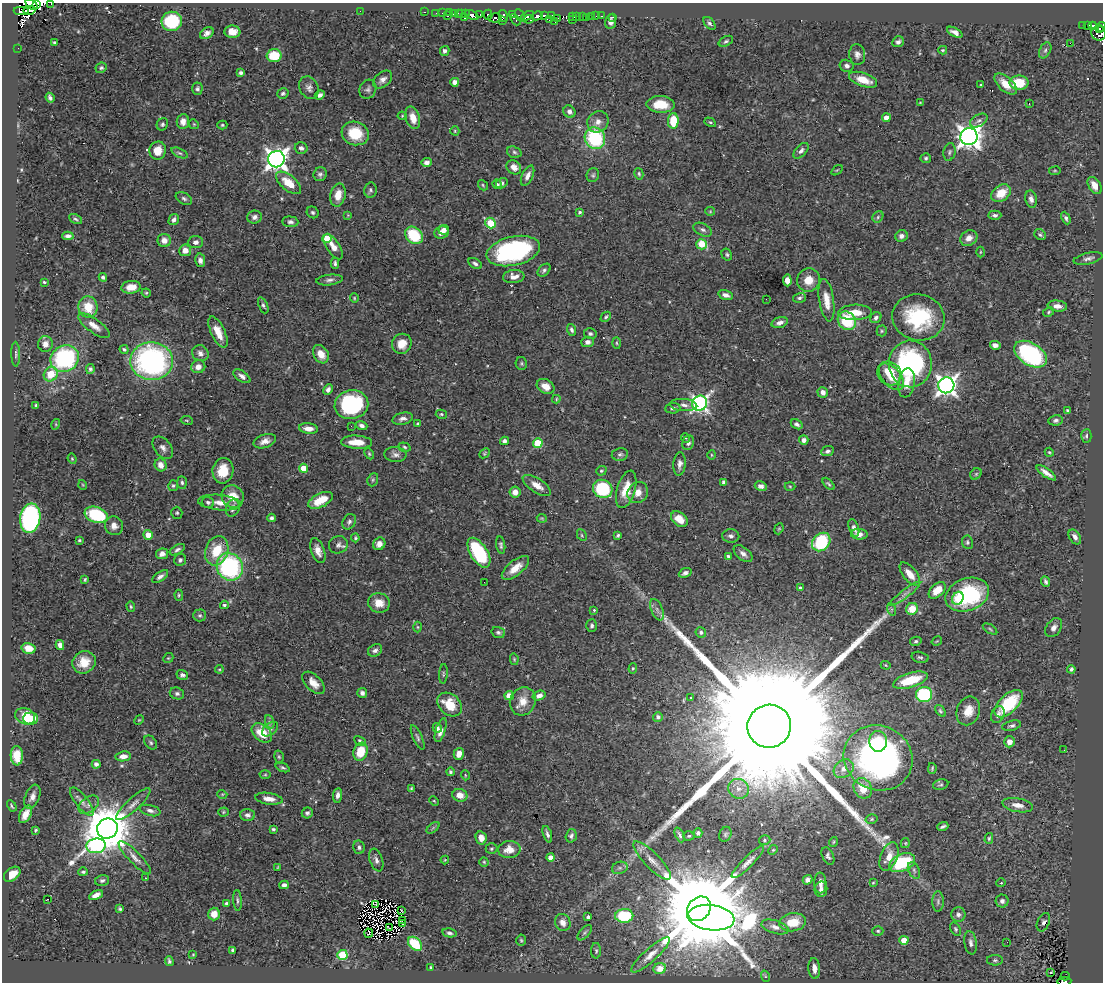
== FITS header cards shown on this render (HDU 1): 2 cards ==
NAXIS1  =                 1101
NAXIS2  =                  980

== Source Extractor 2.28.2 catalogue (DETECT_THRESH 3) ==
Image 1101 x 980 px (HDU 1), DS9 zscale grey, 1 PNG px = 1 image px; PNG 1105 x 984 px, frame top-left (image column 1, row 980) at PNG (2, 3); each listed source drawn as its Kron ellipse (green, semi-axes under 4 px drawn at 4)
Background 0.602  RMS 0.021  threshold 0.0617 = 3 sigma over >= 5 px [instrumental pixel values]
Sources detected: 540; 16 with non-positive FLUX_AUTO (blend fragments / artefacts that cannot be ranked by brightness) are neither listed nor drawn; of the other 524, the 500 brightest by FLUX_AUTO listed and drawn (24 fainter detections omitted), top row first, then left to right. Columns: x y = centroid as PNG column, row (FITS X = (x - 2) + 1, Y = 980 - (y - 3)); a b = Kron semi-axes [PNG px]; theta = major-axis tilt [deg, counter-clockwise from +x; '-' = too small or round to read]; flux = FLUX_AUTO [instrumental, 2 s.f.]
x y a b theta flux
36 3 3 2 - 83
51 4 2 2 - 19
32 5 7 4 -40 69
29 10 6 4 16 19
21 11 7 4 -2 19
360 11 2 2 - 71
424 12 3 2 - 9.3
436 13 2 2 - 4.2
442 13 2 2 - 1.8
449 13 3 2 - 3.9
453 13 3 2 - 11
461 13 3 2 - 1.8
465 13 3 2 - 12
458 14 3 2 - 11
479 14 3 2 - 16
513 14 4 2 - 10
472 15 7 4 -27 160
488 15 5 2 - 34
520 15 7 4 -61 43
552 15 3 3 - 8.8
448 16 3 2 - 13
503 16 6 4 -77 72
527 16 7 3 25 31
537 16 5 3 - 85
544 16 4 3 - 58
573 16 3 3 - 16
576 16 3 2 - 1.4
591 16 3 3 - 11
596 16 3 2 - 1.6
601 16 3 2 - 2
465 17 3 2 - 6.3
582 17 3 3 - 27
613 17 3 2 - 2.1
495 18 6 4 -1 41
558 18 2 2 - 5.5
587 18 3 2 - 5.6
529 19 5 3 - 1.3
549 19 3 2 - 4.9
515 20 6 3 -50 20
573 20 2 2 - 5.2
172 21 10 9 - 78
502 21 3 2 - 38
555 22 3 2 - 11
611 22 7 5 82 7.1
710 23 7 4 -50 3.2
1082 25 3 2 - 2.2
1088 25 4 3 - 26
1092 26 4 3 - 85
1102 27 5 2 - 31
1099 29 3 2 - 21
232 32 8 6 -3 14
955 32 8 4 -28 6.7
207 33 7 5 33 5.6
1099 33 7 7 - 140
726 41 8 4 29 2.6
898 42 6 5 - 4.8
54 43 3 3 - 1.8
1070 43 2 2 - 240
18 48 2 2 - 3.1
943 50 4 3 - 1.7
1045 50 8 5 63 3.8
445 51 5 4 - 4.7
857 55 10 8 -83 6.6
274 56 7 6 - 41
847 66 7 6 - 5.1
101 68 6 5 - 2.5
241 73 4 4 - 3.5
383 80 11 7 41 7.1
863 80 14 6 -19 24
455 82 4 4 - 12
1019 83 9 7 1 39
1006 84 13 7 -43 20
981 85 4 3 - 1.3
309 88 12 9 -63 6.9
197 89 6 5 - 3.5
368 89 10 8 63 5
283 93 6 5 - 3.3
320 95 5 4 - 5
50 98 5 3 - 3.5
920 102 4 2 - 1.1
661 104 14 8 -3 35
1029 104 3 2 - 1.3
569 112 6 5 - 5.8
402 116 4 4 - 1.3
413 118 12 7 -73 17
886 118 4 4 - 15
673 121 8 5 88 36
979 121 9 6 30 4.4
183 122 7 6 - 8.9
598 122 11 10 - 11
710 122 6 4 -29 2
162 124 6 5 - 2.7
194 124 5 4 - 1.7
222 125 5 4 - 1.8
455 131 4 4 - 1.6
355 133 14 11 -18 42
969 137 8 8 - 1200
595 138 11 10 - 110
301 148 6 5 - 3.9
158 151 9 8 - 21
801 151 9 5 47 4.8
514 152 7 5 -18 3.4
949 152 9 6 76 3.6
179 153 9 4 -24 2.8
926 158 5 5 - 2.5
276 159 8 8 - 980
427 162 5 4 - 5.4
514 167 8 6 -40 9.2
837 170 6 3 36 1.5
1055 171 6 3 8 1.4
320 174 7 6 - 4
639 174 6 4 -75 2.2
593 175 7 6 - 3
527 176 11 5 64 7.3
288 183 15 7 -39 27
502 183 6 5 - 3.8
497 184 5 4 - 2.8
483 185 6 4 -50 1.7
1095 185 9 6 -58 11
370 190 7 6 - 3.3
1001 193 11 7 35 26
338 195 11 7 79 19
184 198 9 5 -28 3.5
1031 199 8 5 -80 5.9
710 211 5 4 - 1.5
313 212 6 5 - 3.1
580 212 3 3 - 2.7
348 215 4 3 - 1.3
995 215 6 4 1 4.2
255 217 7 6 - 5.4
878 217 6 5 - 2.4
1066 218 6 4 -64 3.4
75 219 7 4 -27 2.6
174 220 6 5 - 4.8
290 222 8 5 -6 4.5
490 223 5 5 - 70
444 230 5 5 - 7.4
703 230 10 6 -26 4.9
441 233 7 6 - 9.7
414 235 10 7 -45 56
1040 235 6 5 - 2.7
68 236 5 4 - 4.3
901 236 6 5 - 5.8
969 238 9 7 33 10
327 239 4 4 - 39
164 240 6 6 - 11
196 242 7 6 - 5.8
702 244 5 5 - 52
333 247 15 6 -56 13
185 250 6 6 - 11
513 251 27 14 13 220
980 252 5 3 - 1.3
727 255 6 5 - 2.5
1088 259 15 5 13 5.7
200 260 7 5 -79 6.6
335 263 5 4 - 3.1
475 264 7 4 -32 3.7
544 270 7 5 44 3.2
103 277 4 4 - 3.5
514 277 10 6 5 9.9
329 280 13 5 7 5.5
787 280 6 4 -85 11
808 280 12 11 - 20
44 282 3 3 - 1.6
131 287 10 6 7 14
146 293 5 4 - 1.7
726 295 7 4 -16 6.3
354 298 4 4 - 1.5
800 298 7 4 12 3.1
766 299 2 2 - 1.1
826 300 21 7 -81 19
263 305 8 4 -67 2.9
1057 306 10 5 -7 8.1
88 307 11 9 -82 29
855 312 17 8 2 24
1049 312 6 4 29 2
606 317 6 4 44 2.3
918 317 26 23 -12 110
876 318 6 5 - 3.8
847 321 10 8 -46 61
780 323 8 5 19 6.8
94 326 19 7 -37 12
572 330 6 4 -69 3.4
882 331 5 5 - 2
218 332 17 7 -65 18
590 334 6 5 - 3.5
587 342 6 5 - 5.3
617 343 6 4 -88 2.1
45 344 8 7 - 9.1
402 344 10 9 - 18
995 345 5 4 - 7.7
124 349 5 4 - 2.6
200 353 8 7 - 6.4
16 354 12 4 -89 3.4
321 354 10 7 -59 16
1030 354 18 11 -32 190
65 359 14 13 - 160
152 361 21 19 -2 340
521 363 6 5 - 2.3
910 364 23 21 -89 230
198 367 7 6 - 9.4
90 369 5 4 - 2.7
889 373 13 11 -44 31
51 374 7 6 - 26
242 376 10 5 -35 5.4
891 377 16 9 -48 25
906 383 15 8 81 16
946 385 8 8 - 810
546 386 9 7 -28 14
328 389 5 4 - 4.8
823 392 5 5 - 7.8
556 399 4 3 - 1.5
700 403 8 7 - 470
36 405 3 3 - 1.8
351 405 17 14 10 150
684 405 14 6 -4 7
673 408 7 5 5 3.3
1067 410 3 3 - 2.6
441 414 5 4 - 2
403 419 10 6 13 6.4
187 420 6 3 -9 1.5
1056 420 7 5 9 3.8
56 424 5 3 - 1.3
418 424 4 3 - 3.2
797 424 6 4 -30 3.9
351 426 3 2 - 2.2
362 426 6 4 -18 4.6
308 429 9 5 -6 13
1086 436 7 5 88 3
686 438 5 3 - 1.2
804 440 5 4 - 6.1
265 441 11 6 18 9.4
504 441 4 4 - 3.7
357 442 15 6 -2 21
538 443 5 5 - 65
688 443 7 5 71 4.4
404 447 6 4 -19 2.3
163 448 13 8 -52 7.1
827 451 6 5 - 3.9
1049 452 5 4 - 1.8
484 453 6 4 42 1.8
369 454 6 4 -64 2
620 454 8 6 9 4.1
395 455 11 7 -4 6.2
711 455 5 3 - 1.4
72 459 5 4 - 1.6
680 464 11 6 85 6.3
161 465 6 6 - 11
303 468 4 4 - 23
223 471 13 10 80 31
601 471 5 4 - 2
1046 473 11 4 -35 8.6
976 474 6 5 - 2.1
373 480 7 5 69 2.5
182 482 6 5 - 2.9
724 482 4 4 - 5.7
828 484 7 3 -47 2.5
83 485 5 3 - 1.1
537 485 16 7 -33 14
173 486 5 5 - 2.5
761 486 6 4 -10 6.5
790 486 5 3 - 1.5
603 489 10 8 -33 89
626 489 19 9 74 28
515 492 5 5 - 9.5
638 492 11 10 - 14
233 496 11 10 - 21
320 500 13 6 26 31
208 502 6 5 - 3.7
219 503 21 7 -5 16
233 508 9 6 69 7.2
177 513 6 5 - 2.3
96 515 12 7 -19 100
30 518 14 10 82 250
272 518 4 4 - 4
542 518 5 3 - 1.5
679 519 9 6 -40 21
349 522 8 6 55 4.1
114 526 9 9 - 9.4
854 528 9 5 -71 6.2
779 529 6 4 68 1.7
859 534 8 5 -3 8
148 535 5 4 - 21
582 535 6 4 -62 2.2
618 535 4 3 - 2.5
731 536 8 6 -3 5.4
1075 537 8 5 -58 6.3
355 538 4 3 - 2.1
79 540 3 3 - 1.6
821 542 10 8 46 94
967 542 7 5 -82 3
379 544 6 5 - 8.2
338 545 9 8 - 5.6
501 545 9 4 -81 2.9
177 550 8 4 29 3.7
217 551 15 11 71 40
318 551 13 6 -71 11
479 553 17 8 -58 100
162 554 6 5 - 7.2
743 554 11 6 -39 7.7
728 556 4 4 - 4.3
180 560 6 5 - 3.3
230 567 14 12 -61 180
515 568 16 7 39 20
685 573 7 4 24 3.9
910 574 14 6 -50 16
160 577 9 4 35 5.3
85 579 4 3 - 1.8
484 582 2 2 - 1.1
1046 582 5 3 - 3
800 588 4 4 - 2.4
937 590 10 6 43 20
905 594 19 4 38 7.4
179 595 5 4 - 1.8
967 595 22 16 20 130
958 598 7 5 60 11
379 603 11 9 -12 18
224 605 4 3 - 2.5
131 607 5 4 - 2
891 609 6 4 -71 2.6
912 609 6 5 - 24
594 610 4 3 - 1.4
657 610 11 5 -66 6
200 615 6 6 - 3
592 626 6 5 - 3.1
418 627 5 3 - 1.4
1054 628 10 7 54 7.1
990 629 8 3 -33 1.9
701 632 5 5 - 3.1
498 633 7 5 -17 3.1
916 641 6 4 14 2.3
937 641 5 3 - 1.3
60 645 5 4 - 6.5
29 648 7 5 -14 13
375 650 7 6 - 4.8
920 657 8 5 -14 3.1
168 658 5 4 - 1.6
514 659 6 4 -77 1.7
84 662 12 10 34 24
886 665 5 4 - 1.5
633 668 5 4 - 1.9
219 669 4 3 - 1.4
1071 669 4 4 - 3.5
443 674 10 4 86 2.2
182 675 6 5 - 4.5
910 680 18 7 17 46
313 683 14 7 -45 13
177 693 7 5 -21 3.8
362 693 5 5 - 5
924 694 8 7 - 140
509 695 4 4 - 17
539 696 7 4 19 7
690 698 3 2 - 1.1
523 701 14 12 64 18
1009 704 17 9 44 72
450 705 14 10 -41 31
940 711 7 4 -53 2.4
968 711 15 11 69 19
998 715 9 6 64 5.4
25 716 10 7 -21 35
658 717 5 4 - 3.4
31 718 7 6 - 13
139 720 5 4 - 1.5
270 722 7 4 -70 2.6
769 726 22 21 - 160000
1012 726 9 5 14 3.7
437 728 5 4 - 6.3
270 729 9 5 38 3.4
441 730 12 5 72 7.5
262 733 11 8 -42 32
418 737 13 4 -66 3.7
360 741 6 4 -27 2.3
878 741 10 9 - 29
1009 742 5 5 - 11
151 743 8 5 -52 2.9
1064 750 3 2 - 1.3
360 752 9 7 73 34
459 754 6 5 - 11
17 756 10 6 -87 28
123 756 8 5 7 9.1
279 757 6 4 -74 2.1
878 758 35 32 -26 470
96 764 4 4 - 4.2
283 767 7 4 -22 2.4
932 768 5 4 - 1.8
844 769 11 8 38 9.6
450 772 4 4 - 2.7
265 775 5 3 - 1.4
465 775 5 3 - 1.2
941 785 8 5 13 2.6
863 788 10 8 -60 24
411 789 4 3 - 2.1
738 789 10 9 - 11
222 794 5 3 - 1.3
338 795 7 4 81 5.4
460 795 7 6 - 12
32 797 13 7 68 7.9
269 799 14 5 -8 11
434 801 5 3 - 1.4
82 802 17 6 -52 7.7
133 804 22 6 42 11
89 805 11 7 38 6.3
1018 805 15 6 -10 11
12 806 6 2 -59 1.8
150 810 10 5 -14 5.4
223 812 5 4 - 1.7
307 813 6 5 - 3.5
25 814 9 5 63 13
247 815 7 6 - 5.5
872 819 6 4 17 2
943 826 6 3 21 3.1
433 828 8 4 37 2
107 829 10 10 - 7500
273 829 3 3 - 2.8
36 830 4 3 - 1.8
698 833 4 4 - 3.7
547 834 8 4 -72 3.9
725 834 8 6 66 2.7
680 835 8 3 -67 3.3
571 836 7 5 73 4.4
689 836 5 4 - 2
481 838 6 5 - 13
989 838 5 4 - 1.9
765 840 6 4 16 2.7
833 842 5 3 - 1.3
905 843 5 4 - 1.5
96 846 10 7 7 220
359 847 6 5 - 3.5
491 849 6 5 - 2.2
509 850 11 8 5 17
773 850 5 4 - 1.5
828 856 9 5 -65 4.1
135 857 22 6 -46 9.6
551 857 4 4 - 10
889 857 15 8 67 19
376 860 12 6 -70 5.6
445 860 4 4 - 1.3
652 860 25 7 -45 15
484 862 4 4 - 1.8
748 862 22 5 45 9.2
902 863 14 8 24 91
278 867 4 2 - 1.5
620 868 8 6 19 4
914 870 9 5 -64 4
83 872 5 3 - 2.3
12 874 9 6 38 15
145 878 3 2 - 1.7
102 880 7 5 15 3.3
807 880 5 4 - 5.8
820 883 10 6 -89 7.5
873 883 4 3 - 1.3
1001 883 5 3 - 1.2
284 885 5 4 - 5.4
821 889 7 6 - 5.7
96 895 7 4 27 8.7
48 899 3 2 - 19
237 900 10 4 -86 2.9
938 901 10 5 -90 3.5
1002 901 6 6 - 4.7
227 904 4 3 - 3.3
376 904 4 2 - 1.1
120 909 4 3 - 2.2
699 909 13 11 49 33000
401 911 4 3 - 1.5
214 914 6 6 - 14
958 914 7 7 - 5.8
624 916 9 7 2 66
588 917 4 3 - 2.6
711 918 23 12 -7 6800
403 920 3 2 - 2.5
563 922 9 7 -62 10
793 922 13 9 8 31
1043 922 10 6 66 3.3
403 924 3 2 - 2.5
775 927 14 6 -16 8.1
390 928 3 2 - 1.2
955 929 7 4 -62 2.4
878 931 5 4 - 2.1
369 933 4 2 - 2
449 933 7 4 -11 3.4
585 933 9 5 49 3.3
521 940 5 4 - 1.9
904 940 4 4 - 28
1007 942 2 2 - 8
971 943 12 6 -82 5.2
415 944 8 5 -43 52
233 950 4 3 - 3.9
596 951 8 5 -89 2.8
193 955 3 2 - 1.1
342 955 5 5 - 77
650 955 25 6 42 13
995 960 8 5 0 3.2
169 961 5 3 - 2.4
430 967 4 2 - 1.4
660 968 6 5 - 8.5
814 968 10 6 -85 11
1051 973 3 2 - 1.6
765 976 6 3 -72 1.4
1065 976 4 2 - 8.1
1064 981 7 2 5 77
At the frame edge (FLAGS 8, measured only in part): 6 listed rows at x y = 36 3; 51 4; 32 5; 1102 27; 1099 33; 1064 981
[24 fainter detections neither listed nor drawn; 16 non-positive-flux detections neither listed nor drawn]